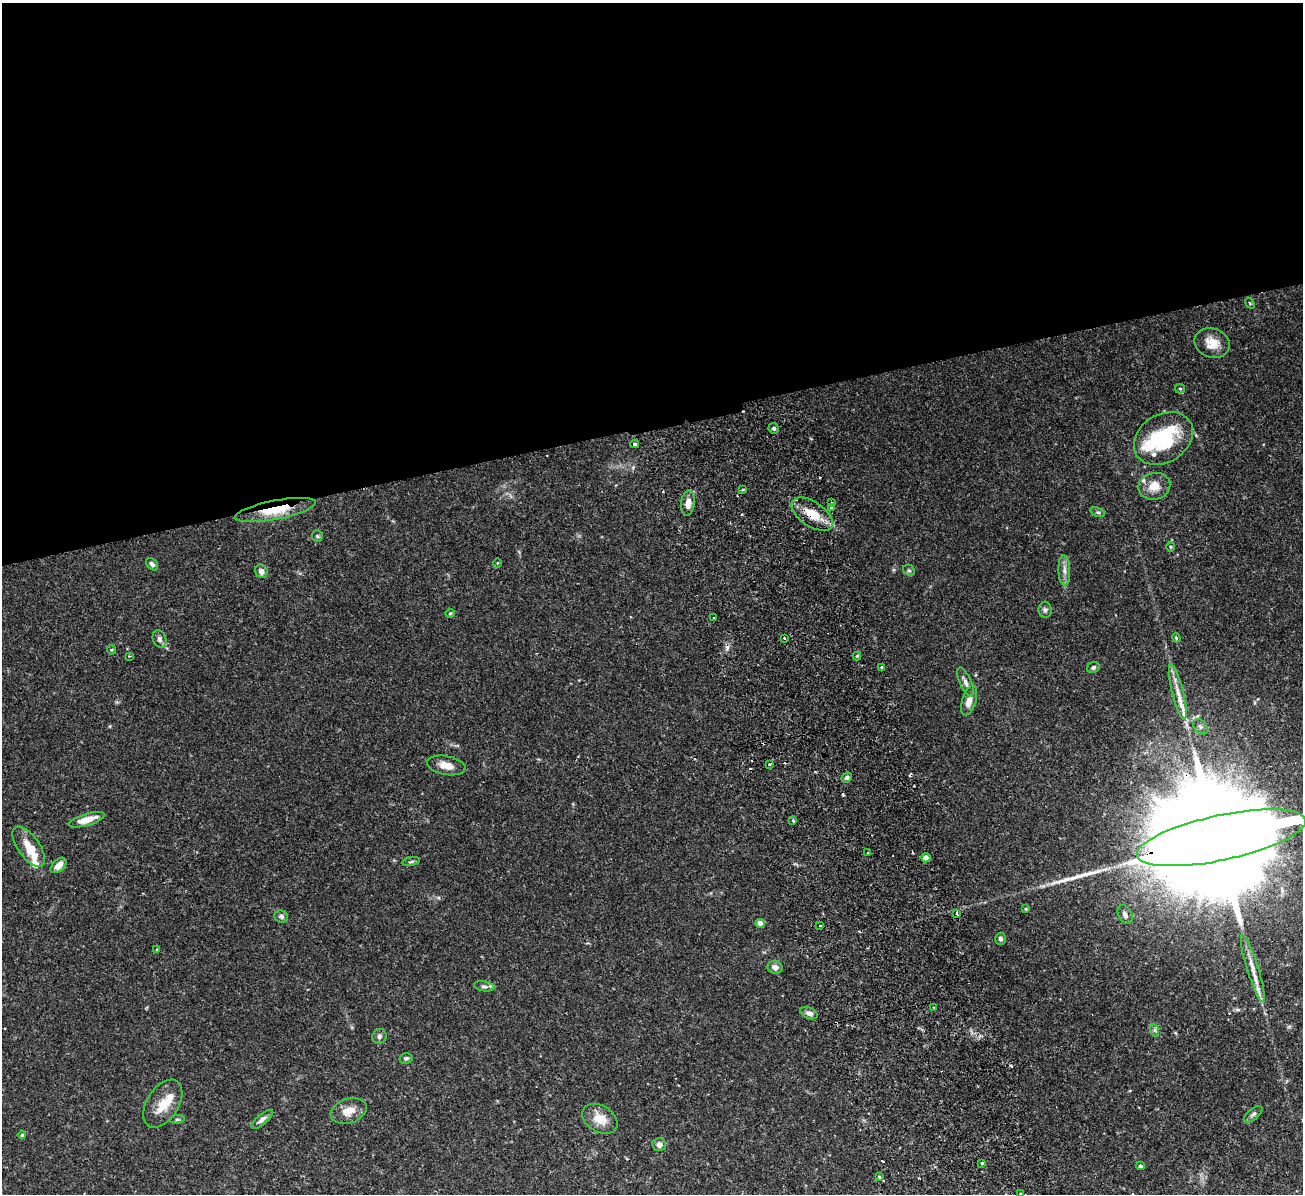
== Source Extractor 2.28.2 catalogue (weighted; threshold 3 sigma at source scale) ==
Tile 2 of 4 x 4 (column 2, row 1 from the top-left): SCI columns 1357-2657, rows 3745-4936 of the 5316 x 5225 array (HDU 1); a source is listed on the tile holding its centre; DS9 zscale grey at full resolution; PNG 1305 x 1196 px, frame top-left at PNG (2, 3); each listed source drawn as its Kron ellipse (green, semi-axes under 4 px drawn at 4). Shown black and unused: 35% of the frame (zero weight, under 2 of 3 exposures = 3% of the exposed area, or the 3 px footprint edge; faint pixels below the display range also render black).
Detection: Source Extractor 2.28.2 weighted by HDU 2 'WHT'; one run over the whole footprint, this tile lists its part. Background 0.119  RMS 0.0072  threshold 0.0325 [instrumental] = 3 sigma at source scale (4.5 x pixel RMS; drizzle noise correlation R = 1.50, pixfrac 1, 0.05/0.05 arcsec/px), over >= 5 px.
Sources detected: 97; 3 inside a brighter object's white glare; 10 cosmic-ray / hot-pixel residue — neither listed nor drawn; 9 inside a brighter listed object's ellipse — not listed separately; the other 75 listed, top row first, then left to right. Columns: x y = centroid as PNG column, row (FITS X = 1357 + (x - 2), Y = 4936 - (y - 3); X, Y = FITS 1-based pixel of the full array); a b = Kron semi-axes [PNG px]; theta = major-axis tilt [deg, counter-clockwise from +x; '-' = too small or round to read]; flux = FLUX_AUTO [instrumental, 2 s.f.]
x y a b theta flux
1250 303 6 3 -53 0.6
1212 343 18 14 -23 10
1180 389 5 4 - 0.83
774 428 5 5 - 1.6
1163 438 31 24 33 51
635 444 4 3 - 3.6
1154 486 16 13 13 9.5
743 489 3 2 - 1.1
688 503 13 6 82 5.2
831 503 3 3 - 6.2
831 507 4 3 - 2.1
275 510 41 9 11 19
1098 512 7 4 -19 1.1
812 514 23 12 -34 13
317 536 6 5 - 1
1171 547 5 3 - 0.71
497 563 5 3 - 0.53
152 564 7 5 -47 1.8
909 570 6 5 - 1.1
1064 570 15 6 -88 3.6
261 571 7 6 - 3
1045 610 8 6 -89 1.8
450 613 5 4 - 0.81
714 618 3 2 - 0.56
784 638 3 3 - 1.1
1176 638 4 3 - 0.85
159 639 9 6 -69 2.2
111 650 4 4 - 0.74
129 656 3 2 - 0.5
857 656 4 4 - 0.71
882 667 3 3 - 1
1093 667 6 5 - 1.3
965 682 16 5 -66 3.1
1178 692 28 5 -76 7.6
969 700 15 7 72 5.9
1200 727 8 6 -50 1.8
769 764 3 2 - 0.87
446 765 19 9 -11 7.8
847 777 5 4 - 1.3
87 820 18 6 16 8.5
793 821 3 3 - 0.79
1221 838 86 22 12 48000
29 847 23 11 -55 12
868 853 3 3 - 1.4
926 858 4 4 - 11
411 862 9 3 11 1.2
59 865 9 6 43 5.4
1026 909 4 4 - 0.93
956 914 3 2 - 0.92
1125 915 10 6 -65 2.9
281 917 7 6 - 1.8
760 923 4 4 - 6.6
820 926 3 3 - 1.5
1000 939 6 5 - 1.6
157 949 3 3 - 0.92
775 967 7 6 - 3.3
1253 969 35 5 -73 8.1
484 986 10 5 -9 1.7
934 1008 3 2 - 0.61
809 1013 9 5 -23 2.6
1154 1030 7 4 -70 1.4
379 1036 8 7 - 1.8
406 1058 6 5 - 1.3
163 1104 27 16 57 13
349 1111 18 12 18 8.3
1253 1114 11 5 40 1.9
177 1119 7 3 8 0.93
262 1119 13 5 40 2.9
600 1119 19 13 -31 10
22 1135 4 4 - 1.1
659 1144 7 6 - 3.4
982 1163 4 3 - 8.9
1140 1166 4 3 - 1.2
879 1177 3 3 - 2.3
1020 1194 4 3 - 0.76
Overlapping masked pixels (flux is a lower limit): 3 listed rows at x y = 275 510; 812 514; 1221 838
Isophote crosses this tile's border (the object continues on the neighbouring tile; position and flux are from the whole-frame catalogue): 2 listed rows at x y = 1221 838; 1020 1194